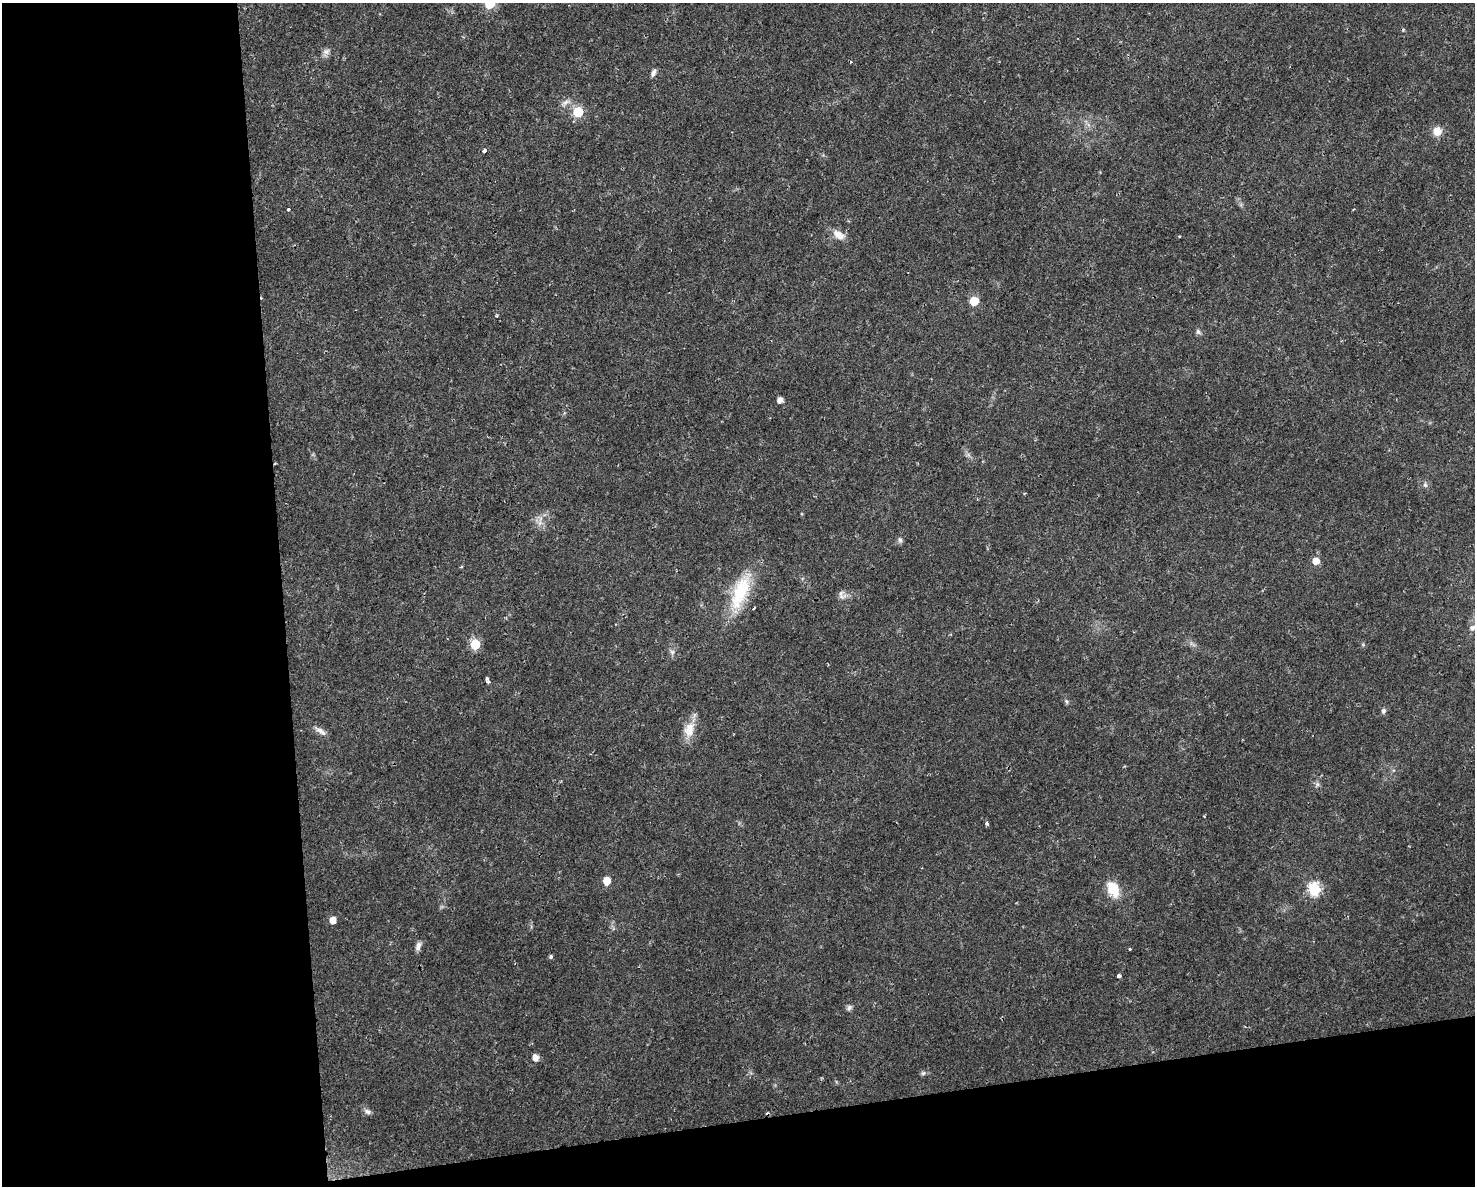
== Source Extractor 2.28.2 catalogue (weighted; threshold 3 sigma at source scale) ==
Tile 10 of 3 x 4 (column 1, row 4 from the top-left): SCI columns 62-1534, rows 1-1184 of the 4496 x 4734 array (HDU 1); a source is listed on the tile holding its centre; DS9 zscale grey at full resolution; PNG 1477 x 1188 px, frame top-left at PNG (2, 3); no overlay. Shown black and unused: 25% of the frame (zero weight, under 2 of 3 exposures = <1% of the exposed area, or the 3 px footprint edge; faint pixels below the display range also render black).
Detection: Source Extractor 2.28.2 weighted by HDU 2 'WHT'; one run over the whole footprint, this tile lists its part. Background 0.0169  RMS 0.0028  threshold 0.0124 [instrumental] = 3 sigma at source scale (4.5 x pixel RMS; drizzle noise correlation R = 1.50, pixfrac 1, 0.0396/0.0396 arcsec/px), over >= 5 px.
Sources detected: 46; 1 too faint to see at this stretch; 3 cosmic-ray / hot-pixel residue — not listed; the other 42 listed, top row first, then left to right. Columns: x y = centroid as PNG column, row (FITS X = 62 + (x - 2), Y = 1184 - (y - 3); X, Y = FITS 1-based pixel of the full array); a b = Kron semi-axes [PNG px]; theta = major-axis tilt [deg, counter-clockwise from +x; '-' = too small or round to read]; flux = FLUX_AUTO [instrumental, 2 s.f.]
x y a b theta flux
490 3 6 6 - 16
1403 30 4 3 - 0.29
326 51 10 8 16 1.2
653 72 10 5 63 0.98
565 103 14 6 37 1.3
578 112 6 6 - 17
1437 131 11 10 - 2.7
484 151 3 3 - 2.6
288 209 3 3 - 1.5
838 235 16 9 -37 3
1179 236 3 3 - 0.26
974 301 6 5 - 7.4
1198 332 8 6 -57 0.7
780 400 5 5 - 1.6
1425 485 7 6 - 0.69
900 540 8 6 -70 0.76
1316 561 6 6 - 3
461 567 5 3 - 0.31
740 592 51 19 69 15
841 596 17 6 16 1.3
754 608 5 2 - 0.55
1472 628 10 8 22 1.4
475 644 6 6 - 15
672 652 7 6 - 0.76
487 680 6 3 -71 1
1066 701 6 4 -45 0.45
1383 711 7 6 - 0.68
689 730 23 14 74 4.4
321 731 18 6 -34 1.5
987 823 5 4 - 0.59
607 881 6 5 - 4.5
1113 889 19 12 -64 6.3
1314 889 7 6 - 30
333 920 5 5 - 2.9
418 946 12 6 72 1.2
1130 949 3 3 - 0.27
551 957 4 4 - 0.52
1119 976 4 3 - 1.8
849 1007 8 6 74 0.73
535 1057 6 5 - 2.3
923 1073 7 5 22 0.58
368 1111 10 6 -24 0.93
Isophote crosses this tile's border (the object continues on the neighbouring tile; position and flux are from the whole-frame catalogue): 1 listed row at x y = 490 3